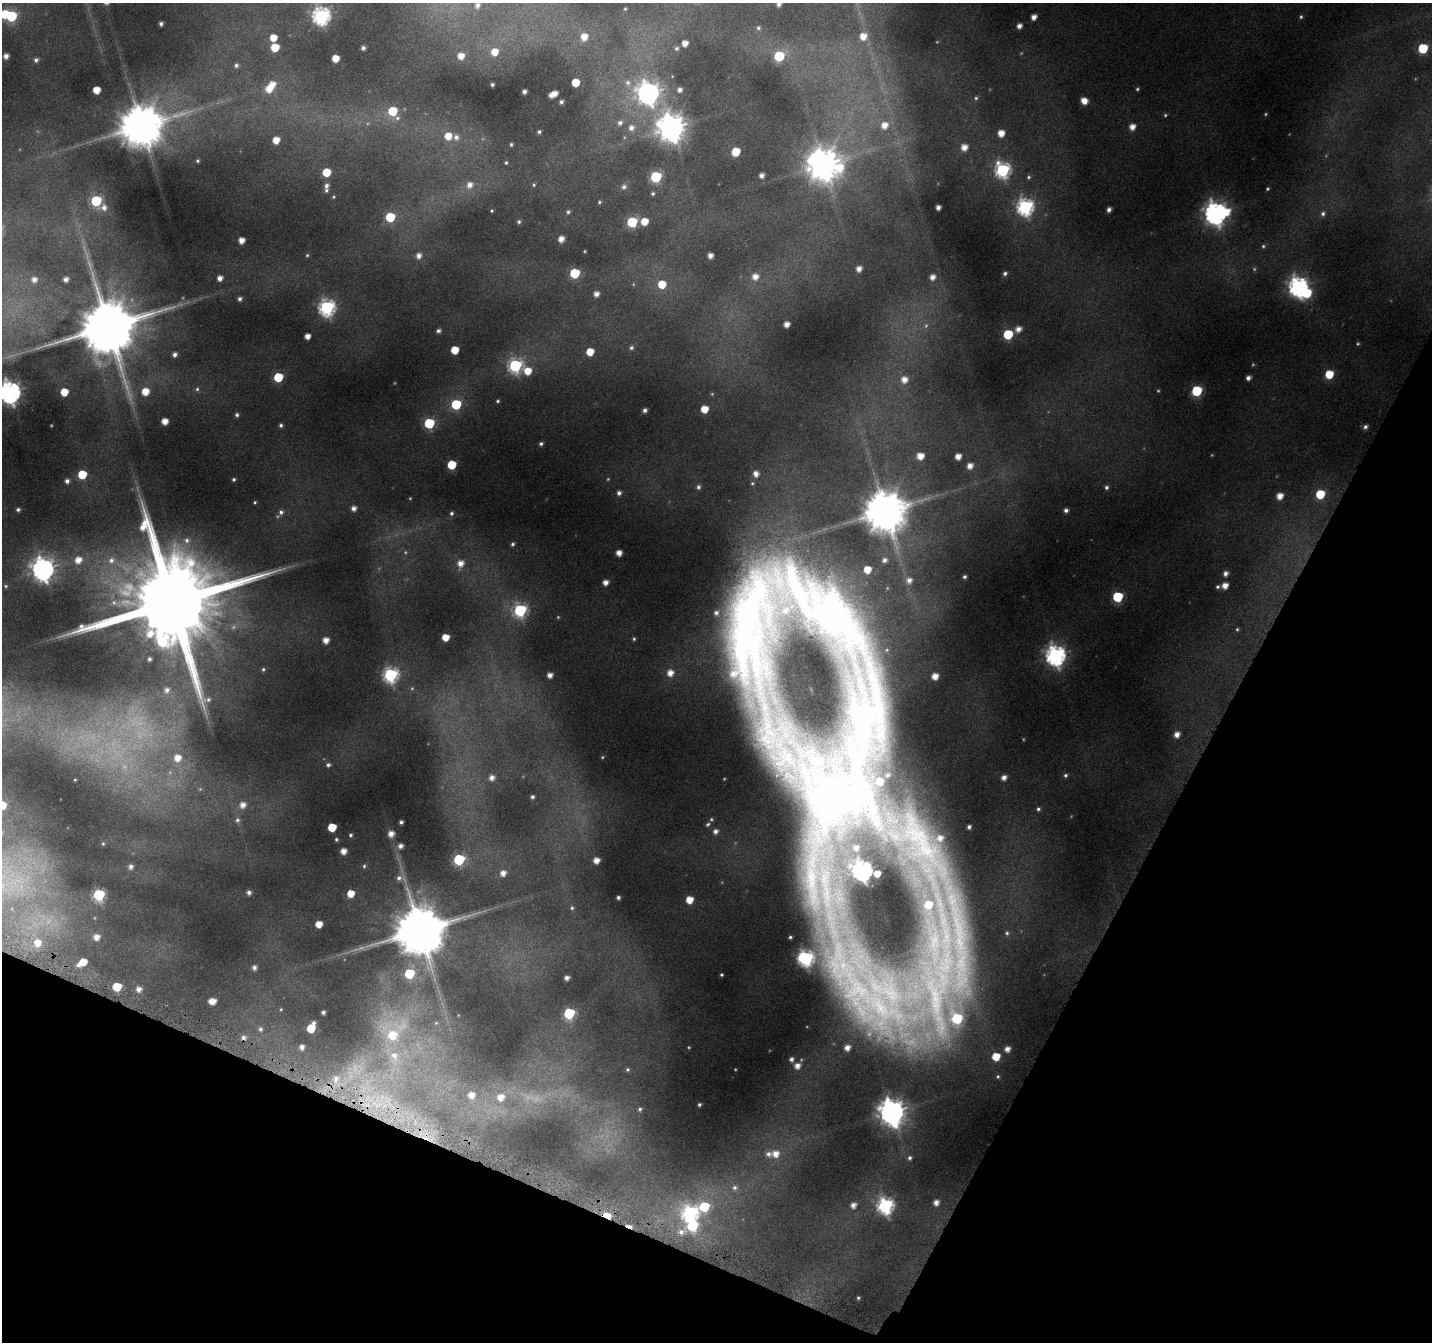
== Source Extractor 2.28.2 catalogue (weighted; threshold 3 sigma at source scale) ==
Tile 15 of 4 x 4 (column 3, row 4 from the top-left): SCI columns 2885-4314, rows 307-1646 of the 5745 x 5877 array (HDU 1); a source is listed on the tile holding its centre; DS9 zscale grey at full resolution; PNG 1434 x 1344 px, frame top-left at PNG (2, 3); no overlay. Shown black and unused: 24% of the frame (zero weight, under 4 of 8 exposures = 2% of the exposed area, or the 3 px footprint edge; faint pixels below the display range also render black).
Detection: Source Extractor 2.28.2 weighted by HDU 2 'WHT'; one run over the whole footprint, this tile lists its part. Background 0.0917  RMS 0.0092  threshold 0.0376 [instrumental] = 3 sigma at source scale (4.09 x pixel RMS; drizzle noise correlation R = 1.36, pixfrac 0.8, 0.0396/0.0396 arcsec/px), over >= 5 px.
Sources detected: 328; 33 too faint to see at this stretch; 2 inside a brighter object's white glare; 2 cosmic-ray / hot-pixel residue — not listed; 10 inside a brighter listed object's ellipse — not listed separately; the other 281 listed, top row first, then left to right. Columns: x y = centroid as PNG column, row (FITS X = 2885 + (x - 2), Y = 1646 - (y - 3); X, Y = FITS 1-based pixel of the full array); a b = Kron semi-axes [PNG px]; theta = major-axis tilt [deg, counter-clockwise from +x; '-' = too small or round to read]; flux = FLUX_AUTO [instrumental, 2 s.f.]
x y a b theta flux
779 4 5 4 - 4.1
477 5 7 6 - 4.9
625 9 4 3 - 0.97
11 16 6 6 - 70
321 16 7 7 - 300
1034 17 5 4 - 7
1301 17 5 4 - 1.5
161 24 4 4 - 3
1019 26 5 4 - 5.8
758 28 6 5 - 2.1
863 36 9 8 - 13
584 37 6 6 - 11
273 38 5 5 - 15
685 43 5 5 - 8.9
275 47 6 5 - 21
363 48 4 4 - 3
676 48 6 6 - 2.4
1423 48 6 6 - 51
494 52 6 6 - 14
6 56 5 4 - 6
461 56 6 6 - 11
779 56 6 6 - 60
335 58 5 5 - 14
36 60 5 5 - 3
236 65 5 5 - 2.4
575 83 5 5 - 23
628 83 12 9 -70 8.4
492 84 4 3 - 1.9
269 89 7 6 - 12
1137 89 5 4 - 1.3
96 90 5 5 - 16
680 90 6 6 - 5
524 91 4 4 - 3.8
648 93 10 9 - 670
555 94 5 4 - 7.8
976 98 5 5 - 1.5
1084 101 6 5 - 11
561 102 4 4 - 2.7
392 111 6 6 - 33
1165 115 5 4 - 1.4
397 118 9 8 - 4.4
620 123 9 8 - 5.3
884 125 7 6 - 9.9
141 126 14 12 25 3800
1132 127 6 5 - 8.6
631 128 9 8 - 7.3
671 128 10 9 - 1400
539 132 4 4 - 1.7
1001 133 6 5 - 12
448 136 7 7 - 16
456 137 9 8 - 5.5
276 140 6 5 - 12
511 144 4 3 - 1.3
964 147 6 6 - 9.2
735 152 6 5 - 26
197 161 4 4 - 1.6
506 163 4 3 - 1.2
823 165 11 11 - 1900
1002 170 7 7 - 210
326 172 6 5 - 25
761 175 4 4 - 5.1
656 177 6 6 - 96
1029 177 6 6 - 2.1
470 185 9 8 - 7.8
534 185 5 4 - 1.2
326 186 6 5 - 3.3
624 187 7 6 - 3.2
1267 189 3 3 - 1.1
653 194 5 4 - 1.8
333 197 4 4 - 0.94
96 201 6 6 - 88
599 202 4 4 - 1.3
104 207 10 9 - 7.5
938 207 4 4 - 5.2
1025 207 8 7 - 280
1109 210 4 4 - 3.8
492 211 3 3 - 0.91
568 212 5 5 - 1.9
1226 212 9 7 70 19
1215 213 9 8 - 660
1323 214 8 7 - 3.4
390 217 6 6 - 47
644 221 6 5 - 15
519 222 4 4 - 1.7
632 222 6 6 - 73
561 239 5 5 - 8.1
241 240 5 5 - 9.2
1263 246 5 5 - 1.4
307 255 5 5 - 1.2
419 256 7 6 - 5.9
710 256 4 4 - 5.7
859 269 5 5 - 6.5
575 273 6 6 - 57
1005 273 5 4 - 2.5
755 277 6 6 - 8
932 277 6 6 - 6.7
220 278 5 4 - 6.4
34 279 7 6 - 5.5
66 279 4 4 - 4.9
662 284 6 6 - 20
1298 287 8 7 - 440
596 294 5 5 - 5.8
240 299 4 4 - 2.6
327 307 7 7 - 250
786 324 5 4 - 7.3
108 326 18 16 74 7600
1018 329 6 5 - 6.9
438 331 6 5 - 2.6
1008 334 6 6 - 54
307 336 5 4 - 7.8
631 348 6 5 - 2.2
455 350 6 5 - 21
590 352 5 5 - 16
175 354 5 4 - 3.7
515 365 7 7 - 160
528 371 6 6 - 16
1329 374 6 6 - 24
278 377 6 5 - 44
1248 378 4 4 - 4.1
904 380 8 7 - 9.8
197 389 6 5 - 1.8
145 391 7 7 - 15
1197 391 6 6 - 71
10 392 8 7 - 650
64 392 5 5 - 17
498 401 4 3 - 1.4
456 404 6 6 - 51
704 409 5 5 - 16
645 410 4 4 - 3
237 415 5 5 - 2.3
165 421 5 5 - 11
429 423 6 6 - 69
281 425 4 4 - 2.1
1365 427 5 5 - 2.8
541 444 5 4 - 2.2
920 456 6 6 - 12
958 456 5 5 - 9.1
452 465 6 5 - 35
970 466 6 5 - 7.7
82 474 6 6 - 33
756 474 6 6 - 6
234 479 3 3 - 1.6
67 481 5 5 - 3.5
752 483 5 4 - 1.2
698 487 6 5 - 2.5
1106 487 6 5 - 2.4
619 493 5 5 - 3.5
1320 494 6 6 - 37
1280 496 6 5 - 11
255 502 3 3 - 1.1
354 508 5 5 - 4.7
18 510 4 3 - 2
1066 510 5 4 - 3.3
885 511 12 12 - 3600
281 512 7 7 - 4
451 513 5 5 - 2
187 540 7 6 - 2.9
512 544 5 5 - 2.1
619 553 5 5 - 7.9
78 560 9 8 - 12
111 560 13 12 - 13
884 560 6 5 - 3.9
460 564 9 8 - 9.1
43 569 9 8 - 670
867 570 5 5 - 16
1225 573 6 5 - 4.5
964 577 4 4 - 2
909 580 8 8 - 6.4
605 582 5 4 - 6.7
6 586 6 5 - 1.5
1225 586 6 5 - 9.3
1217 587 5 4 - 1.8
1118 597 6 6 - 62
172 603 32 22 62 26000
520 610 7 7 - 140
750 611 111 54 63 570
558 617 4 4 - 1
831 617 66 29 -48 710
1237 629 5 4 - 1.2
445 637 5 5 - 15
634 639 5 4 - 1.5
326 640 6 5 - 8.7
1055 655 9 8 - 450
149 659 4 3 - 2.4
263 669 5 4 - 1.6
670 673 10 9 - 14
390 675 7 7 - 190
550 675 5 5 - 6.2
935 676 5 5 - 10
167 690 6 5 - 3.7
865 717 76 30 87 490
1177 734 6 5 - 6.8
116 752 44 28 -7 99
177 758 8 8 - 11
328 765 5 5 - 2.6
888 775 4 3 - 2
1065 775 5 5 - 2
1004 777 6 5 - 5.5
492 778 6 6 - 5.9
75 780 3 2 - 0.5
532 797 3 3 - 1.8
821 797 148 60 -49 150
2 805 6 5 - 23
243 805 8 7 - 7.9
1038 809 5 4 - 1.8
711 819 6 6 - 2
237 820 7 6 - 3.1
401 822 4 4 - 2.3
332 827 5 5 - 29
969 827 4 4 - 2.9
716 831 8 7 - 6
391 834 5 5 - 6.9
350 835 3 3 - 1.5
336 839 3 3 - 1.3
103 844 4 3 - 0.95
400 846 5 4 - 4.3
343 851 5 5 - 8.1
459 859 6 6 - 84
596 860 5 5 - 8.7
131 866 6 5 - 3.9
364 866 4 4 - 1.3
862 870 7 7 - 500
503 873 6 6 - 7
399 878 8 8 - 4.4
249 892 4 4 - 3.7
351 894 5 5 - 15
99 895 6 6 - 110
618 898 4 4 - 2.4
689 900 6 5 - 16
928 904 9 8 - 16
572 908 5 5 - 1.6
319 924 5 5 - 13
420 930 14 13 - 6300
1007 933 5 5 - 1.6
96 937 7 6 - 7.9
790 937 3 3 - 1.5
37 943 8 8 - 12
805 958 8 7 - 250
83 962 6 5 - 16
254 967 5 5 - 4.1
409 974 6 6 - 52
721 975 4 3 - 1.5
567 978 4 4 - 4.4
902 983 226 161 -83 820
117 987 6 5 - 33
139 989 5 5 - 5.8
212 1001 7 5 2 11
281 1009 4 4 - 0.91
323 1012 4 4 - 2.5
569 1013 6 6 - 88
957 1018 11 8 -68 62
436 1023 5 5 - 1.2
311 1028 8 5 63 28
260 1029 6 5 - 2.2
392 1032 46 41 38 110
302 1047 5 4 - 4.7
847 1047 5 5 - 6.4
1007 1049 6 6 - 6.5
996 1056 6 6 - 21
791 1059 4 4 - 3
797 1066 7 6 - 6.9
627 1070 5 5 - 1.6
336 1079 19 13 -75 23
471 1095 7 7 - 8.4
500 1097 10 9 - 12
367 1105 15 9 -30 16
699 1105 3 3 - 1.5
640 1109 5 4 - 1.9
892 1112 10 9 - 1000
775 1154 10 9 - 12
910 1158 6 6 - 2.7
735 1188 7 7 - 3.4
936 1202 6 6 - 6.8
853 1205 7 6 - 6.4
885 1205 8 7 - 240
704 1207 7 6 - 53
690 1213 8 8 - 230
607 1216 8 5 -15 20
692 1225 11 7 31 75
629 1226 10 4 -16 9.3
858 1298 3 3 - 1.3
Overlapping masked pixels (flux is a lower limit): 5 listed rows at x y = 902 983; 336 1079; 367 1105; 607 1216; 629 1226
Isophote crosses this tile's border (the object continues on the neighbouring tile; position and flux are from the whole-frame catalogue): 3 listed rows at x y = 779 4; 10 392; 2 805